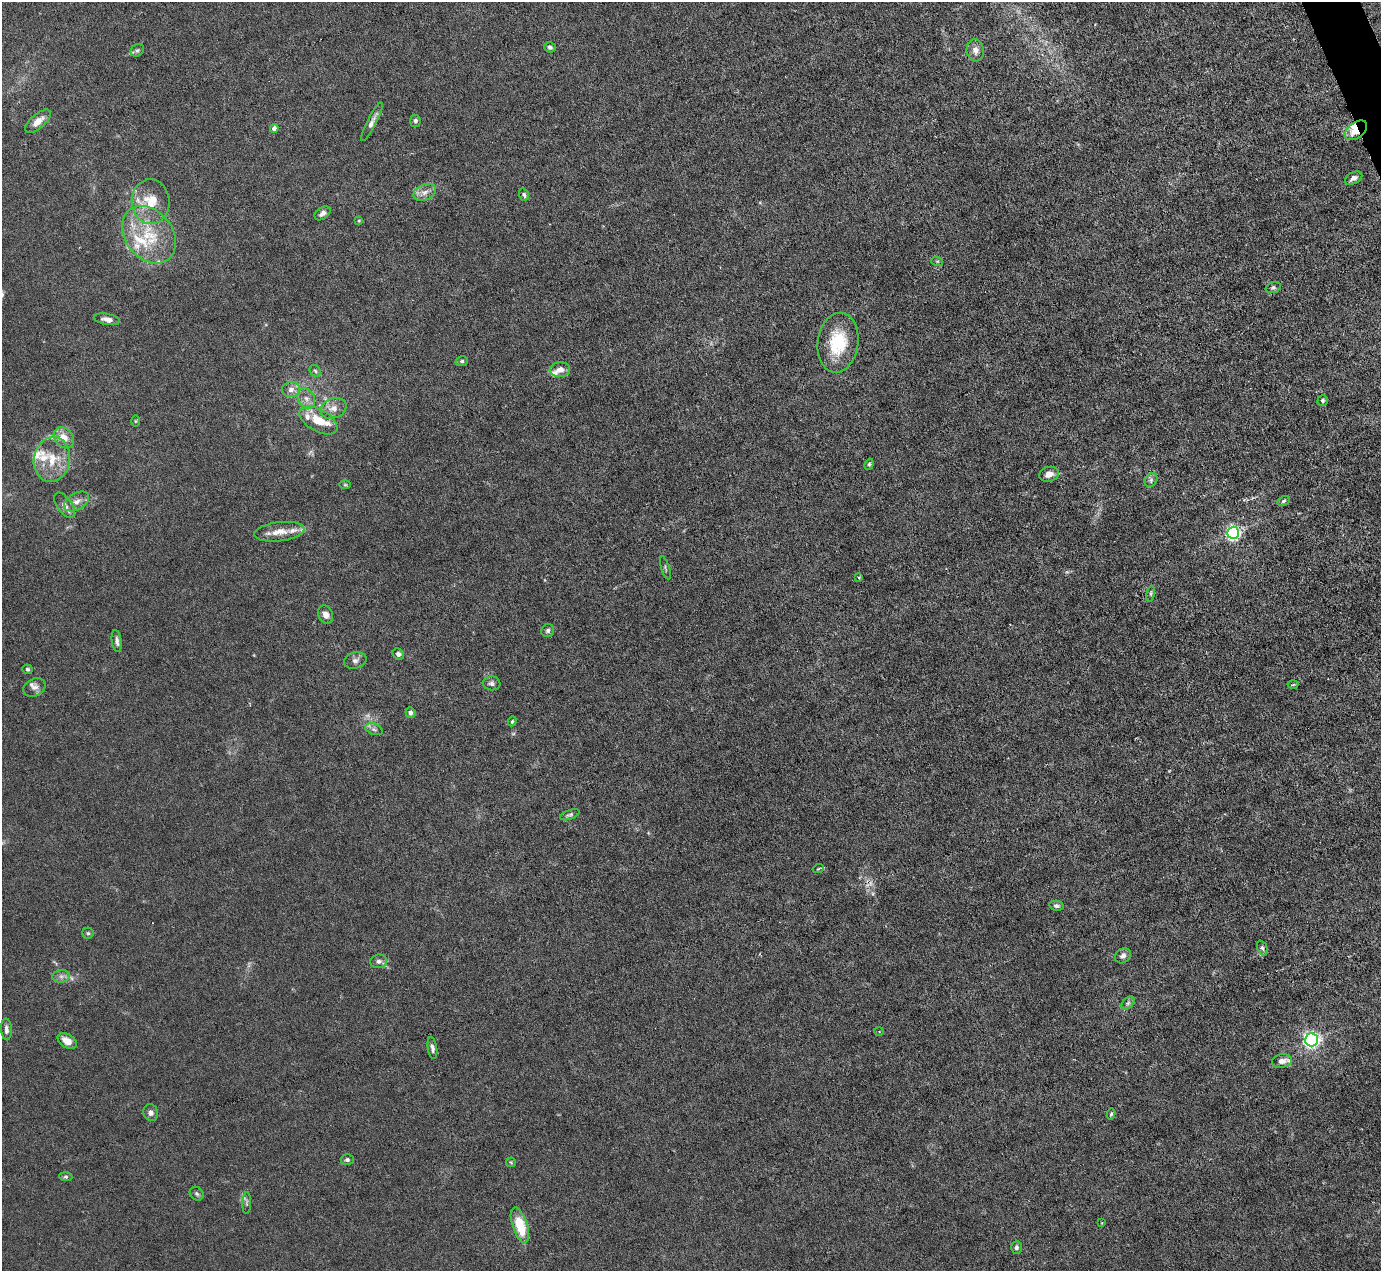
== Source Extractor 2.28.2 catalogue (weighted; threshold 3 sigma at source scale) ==
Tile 10 of 4 x 4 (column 2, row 3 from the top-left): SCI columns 1380-2758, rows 1547-2815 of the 5516 x 5500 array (HDU 1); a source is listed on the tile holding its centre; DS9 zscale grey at full resolution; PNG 1383 x 1273 px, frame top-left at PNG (2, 2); each listed source drawn as its Kron ellipse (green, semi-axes under 4 px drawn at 4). Shown black and unused: <1% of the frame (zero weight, under 3 of 6 exposures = <1% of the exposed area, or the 3 px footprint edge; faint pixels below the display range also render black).
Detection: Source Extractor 2.28.2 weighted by HDU 2 'WHT'; one run over the whole footprint, this tile lists its part. Background 0.0209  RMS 0.0027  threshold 0.0112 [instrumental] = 3 sigma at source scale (4.09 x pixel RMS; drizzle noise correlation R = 1.36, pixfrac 0.8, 0.05/0.05 arcsec/px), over >= 5 px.
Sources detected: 93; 3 too faint to see at this stretch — neither listed nor drawn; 11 inside a brighter listed object's ellipse — not listed separately; the other 79 listed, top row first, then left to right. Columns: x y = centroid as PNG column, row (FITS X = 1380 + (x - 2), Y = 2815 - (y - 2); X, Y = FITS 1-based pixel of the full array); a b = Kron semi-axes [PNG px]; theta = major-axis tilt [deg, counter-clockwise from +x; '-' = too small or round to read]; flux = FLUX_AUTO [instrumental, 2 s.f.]
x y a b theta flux
550 47 6 5 - 0.53
137 50 7 6 - 0.55
975 50 11 8 -85 1.7
38 121 16 7 41 2.4
415 121 6 5 - 0.67
372 122 21 4 63 1.4
274 128 4 4 - 1.1
1356 130 13 7 37 3.5
1354 178 9 5 28 1.1
425 192 12 7 23 1.7
524 195 6 4 -72 0.54
151 202 22 19 -86 6.9
323 213 9 5 36 1.1
359 221 4 3 - 0.26
149 235 31 23 -52 12
937 261 6 4 -17 0.32
1273 287 8 5 20 0.52
107 319 13 5 -9 1.4
838 343 30 20 82 11
462 361 6 5 - 0.49
560 370 10 7 5 1.7
315 371 6 5 - 0.42
291 389 9 7 6 1.4
306 399 10 8 -63 1.6
1323 400 5 5 - 0.47
333 408 13 10 21 2
318 420 21 11 -29 5
135 421 6 4 90 0.27
64 438 11 9 -50 3
52 459 22 18 79 7
869 464 6 4 68 0.33
1049 474 10 7 15 1.5
1151 480 7 6 - 0.69
345 485 6 4 -1 0.33
77 501 13 8 31 1.8
1284 501 6 4 27 0.42
64 505 15 7 -54 1.4
279 532 25 9 7 3.5
1233 533 6 6 - 69
665 568 12 2 -73 0.33
859 578 4 3 - 0.3
1151 594 8 4 82 0.47
326 615 9 7 -66 1.5
548 631 7 6 - 0.59
117 641 11 5 -82 0.88
398 654 6 5 - 0.7
355 660 11 8 14 1
27 669 5 4 - 0.47
492 683 9 7 -6 0.78
1293 685 5 3 - 0.28
34 687 11 8 28 1.2
410 713 5 5 - 0.83
512 721 5 4 - 0.31
374 729 9 5 -21 0.66
570 815 10 4 21 0.55
818 869 5 3 - 0.35
1056 906 7 5 -11 0.68
88 933 5 5 - 0.43
1262 948 8 5 -68 0.55
1123 956 8 7 - 1.1
379 961 8 7 - 0.94
61 976 9 6 7 0.95
1128 1003 8 4 45 0.67
6 1029 11 5 -87 1.1
879 1031 5 3 - 0.22
1311 1040 6 6 - 95
67 1041 10 6 -32 2.6
432 1048 11 4 -81 0.86
1282 1061 10 6 10 1.6
151 1113 8 7 - 0.91
1111 1114 6 4 78 0.37
347 1160 6 5 - 0.6
511 1162 5 5 - 0.29
66 1177 7 4 -5 0.4
197 1194 7 6 - 0.56
247 1203 11 4 88 0.51
1102 1223 2 2 - 0.2
520 1225 18 7 -71 8.5
1016 1247 6 5 - 0.61
Overlapping masked pixels (flux is a lower limit): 1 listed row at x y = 1356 130